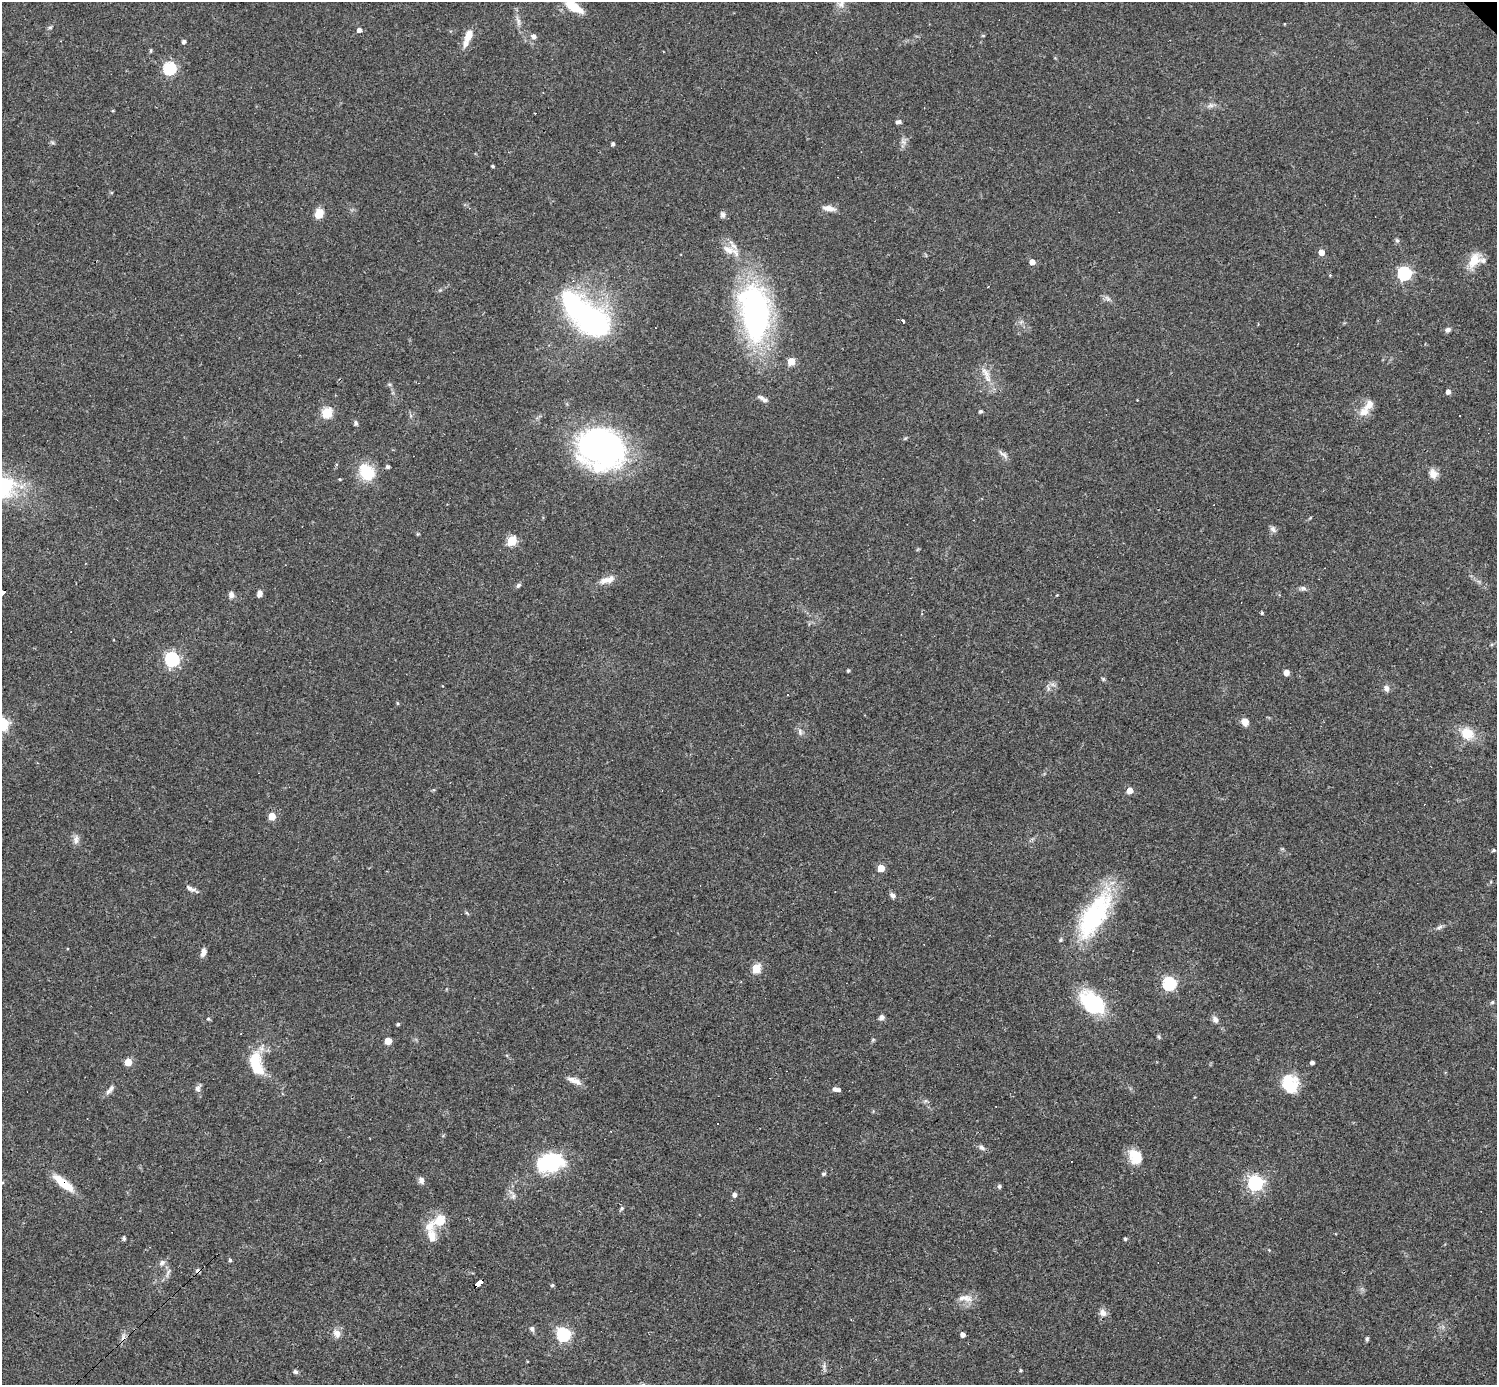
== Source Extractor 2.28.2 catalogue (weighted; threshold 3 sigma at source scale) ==
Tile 7 of 4 x 4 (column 3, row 2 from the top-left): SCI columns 2989-4483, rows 3060-4442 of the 5977 x 5977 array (HDU 1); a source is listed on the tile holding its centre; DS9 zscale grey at full resolution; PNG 1499 x 1387 px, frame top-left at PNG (2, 2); no overlay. Shown black and unused: <1% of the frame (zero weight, under 3 of 4 exposures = <1% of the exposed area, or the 3 px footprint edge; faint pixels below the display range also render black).
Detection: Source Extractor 2.28.2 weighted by HDU 2 'WHT'; one run over the whole footprint, this tile lists its part. Background 0.0358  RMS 0.0044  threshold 0.0196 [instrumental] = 3 sigma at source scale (4.5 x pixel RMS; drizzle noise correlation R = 1.50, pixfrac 1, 0.05/0.05 arcsec/px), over >= 5 px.
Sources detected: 142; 1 too faint to see at this stretch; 4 inside a brighter object's white glare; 5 cosmic-ray / hot-pixel residue — not listed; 6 inside a brighter listed object's ellipse — not listed separately; the other 126 listed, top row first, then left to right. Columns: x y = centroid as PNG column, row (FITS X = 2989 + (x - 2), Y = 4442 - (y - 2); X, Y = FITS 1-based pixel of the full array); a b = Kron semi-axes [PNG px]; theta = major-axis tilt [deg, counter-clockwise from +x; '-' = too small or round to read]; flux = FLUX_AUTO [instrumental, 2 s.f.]
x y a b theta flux
841 4 14 8 73 2.7
574 7 17 7 -31 12
518 21 14 5 -72 2
50 27 5 5 - 0.68
359 30 4 4 - 2.3
469 35 13 8 68 5
533 36 8 6 -21 1.4
983 36 5 3 - 0.39
184 42 4 4 - 1.4
169 68 6 6 - 56
1210 105 10 6 9 1.6
113 110 4 2 - 0.42
898 122 6 4 7 1.2
613 144 4 4 - 0.99
493 166 3 3 - 0.69
829 208 16 7 -9 3.3
319 213 9 7 69 6.2
723 215 8 7 - 1.3
1397 240 6 5 - 0.76
729 251 11 10 - 4.1
1321 252 5 4 - 5.1
1474 260 20 12 60 7.6
1032 262 4 4 - 3.7
1404 273 6 6 - 82
1330 275 4 3 - 0.36
1108 299 8 5 -45 1.2
755 313 46 23 -84 160
594 321 24 18 -41 110
903 321 3 3 - 2.7
1448 330 7 6 - 1.3
791 361 5 5 - 12
985 372 19 7 -54 3.7
389 384 6 4 -18 0.59
1448 392 4 4 - 2
761 397 11 6 -20 1.4
1369 405 16 10 47 4.2
980 411 5 4 - 0.76
327 412 5 5 - 33
1459 415 2 2 - 0.34
356 423 7 4 -88 0.89
612 452 53 29 68 64
1003 454 16 4 -32 1.5
388 467 5 4 - 0.89
366 472 20 15 -59 15
1433 474 12 10 -72 3.2
1273 529 9 6 -55 1.5
418 534 5 4 - 0.46
511 541 5 5 - 26
607 580 22 8 15 4.1
518 585 6 5 - 1
1303 588 10 6 -2 1.2
259 594 7 5 71 1.8
231 595 9 7 85 1.7
1057 595 4 3 - 0.32
1262 613 4 3 - 0.64
172 659 6 6 - 96
848 671 3 3 - 0.7
1286 673 6 6 - 2.3
1103 679 6 4 -46 0.61
1386 688 8 7 - 1.7
788 695 3 2 - 0.72
397 703 5 3 - 0.47
1245 722 8 7 - 3.7
800 732 10 6 -80 1.4
1467 733 13 11 -29 9.5
1130 790 5 4 - 6.3
272 816 5 5 - 10
76 840 13 7 87 2.2
1494 850 5 4 - 0.71
881 868 5 5 - 9.7
191 889 15 5 -26 2
893 895 8 6 -50 1.4
1094 915 63 24 59 50
1439 927 10 5 25 1.2
203 952 10 6 74 2.4
756 968 5 5 - 21
1169 984 6 6 - 70
1092 1002 27 18 -39 32
1492 1002 5 4 - 0.62
882 1017 7 6 - 1.6
208 1019 6 4 -89 0.51
1215 1020 9 7 -58 1.7
398 1024 4 3 - 0.71
1159 1037 6 4 -71 0.6
873 1040 6 4 2 0.51
388 1041 5 5 - 8.4
128 1062 5 5 - 12
1312 1063 4 3 - 1.4
256 1065 27 12 -78 18
574 1081 20 7 -22 3.2
1287 1086 27 16 2 12
111 1088 10 7 53 1.7
198 1088 10 7 69 1.5
836 1089 9 4 -12 1.8
717 1124 2 2 - 0.44
982 1147 9 6 -41 1.4
1135 1156 17 13 -59 9.6
320 1160 4 3 - 0.48
551 1162 28 18 10 35
824 1173 5 5 - 0.76
421 1180 9 7 -66 1.7
63 1183 28 8 -39 10
1255 1183 6 6 - 120
999 1186 6 5 - 0.77
734 1195 5 4 - 1.8
513 1196 8 6 69 1.2
622 1208 6 5 - 0.66
440 1220 19 14 28 8
432 1236 18 10 -75 5.4
124 1239 4 4 - 0.8
1125 1239 4 4 - 0.68
230 1260 4 4 - 0.65
162 1263 10 7 49 1.6
168 1273 15 4 68 1.4
479 1283 9 4 39 160
552 1285 5 4 - 0.67
965 1298 22 8 -7 4.1
1103 1313 11 9 -56 2.5
532 1329 7 6 - 1.1
337 1333 12 10 -57 2.8
563 1334 6 6 - 77
963 1335 4 4 - 2.6
1367 1339 6 4 80 0.69
824 1366 8 5 -90 1.2
1020 1370 4 3 - 0.5
295 1372 6 5 - 0.94
Overlapping masked pixels (flux is a lower limit): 2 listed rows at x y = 63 1183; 479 1283
Isophote crosses this tile's border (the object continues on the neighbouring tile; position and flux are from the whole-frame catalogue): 2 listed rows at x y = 841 4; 574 7